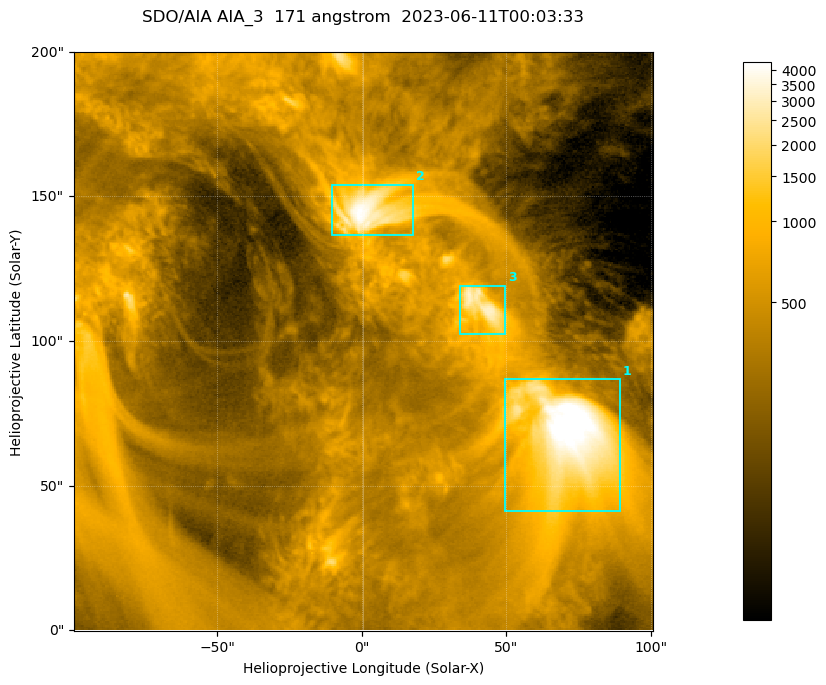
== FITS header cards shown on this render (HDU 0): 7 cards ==
TELESCOP= 'SDO/AIA '           / For AIA: SDO/AIA
INSTRUME= 'AIA_3   '           / For AIA: AIA_ATA1, AIA_ATA2, AIA_ATA3 or AIA_AT
WAVELNTH=                  171 / [angstrom] Wavelength
WAVEUNIT= 'angstrom'           / Wavelength unit: angstrom
DATE-OBS= '2023-06-11T00:03:33.350' / [ISO] Date when observation started; ISO 8
CTYPE1  = 'HPLN-TAN'           / CTYPE1; Typically HPLN
CTYPE2  = 'HPLT-TAN'           / CTYPE2; Typically HPLT

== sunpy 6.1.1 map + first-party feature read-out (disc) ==
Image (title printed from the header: SDO/AIA AIA_3  171 angstrom  2023-06-11T00:03:33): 334 x 334 px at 0.599 arcsec/px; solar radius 945 arcsec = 1577 px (partial field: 1.4% of the solar disc is inside the frame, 100% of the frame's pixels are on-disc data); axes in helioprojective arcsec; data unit not stated in the header (colour bar unlabelled)
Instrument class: DISC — disc imager (sunpy class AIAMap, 171 A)
Bright regions (active regions / flare kernels): reference = the on-disc median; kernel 3 px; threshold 5 sigma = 1094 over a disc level ~355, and >= 1.15x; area >= 111 px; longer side >= 4 px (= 2.4 arcsec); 3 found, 3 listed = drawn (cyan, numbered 1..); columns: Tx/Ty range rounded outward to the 2 arcsec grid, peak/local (2 s.f.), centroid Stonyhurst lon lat
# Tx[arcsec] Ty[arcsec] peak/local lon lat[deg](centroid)
1 48..90 40..88 15 +4 +4
2 -12..18 136..154 12 +0 +9
3 34..50 102..120 8.9 +3 +7